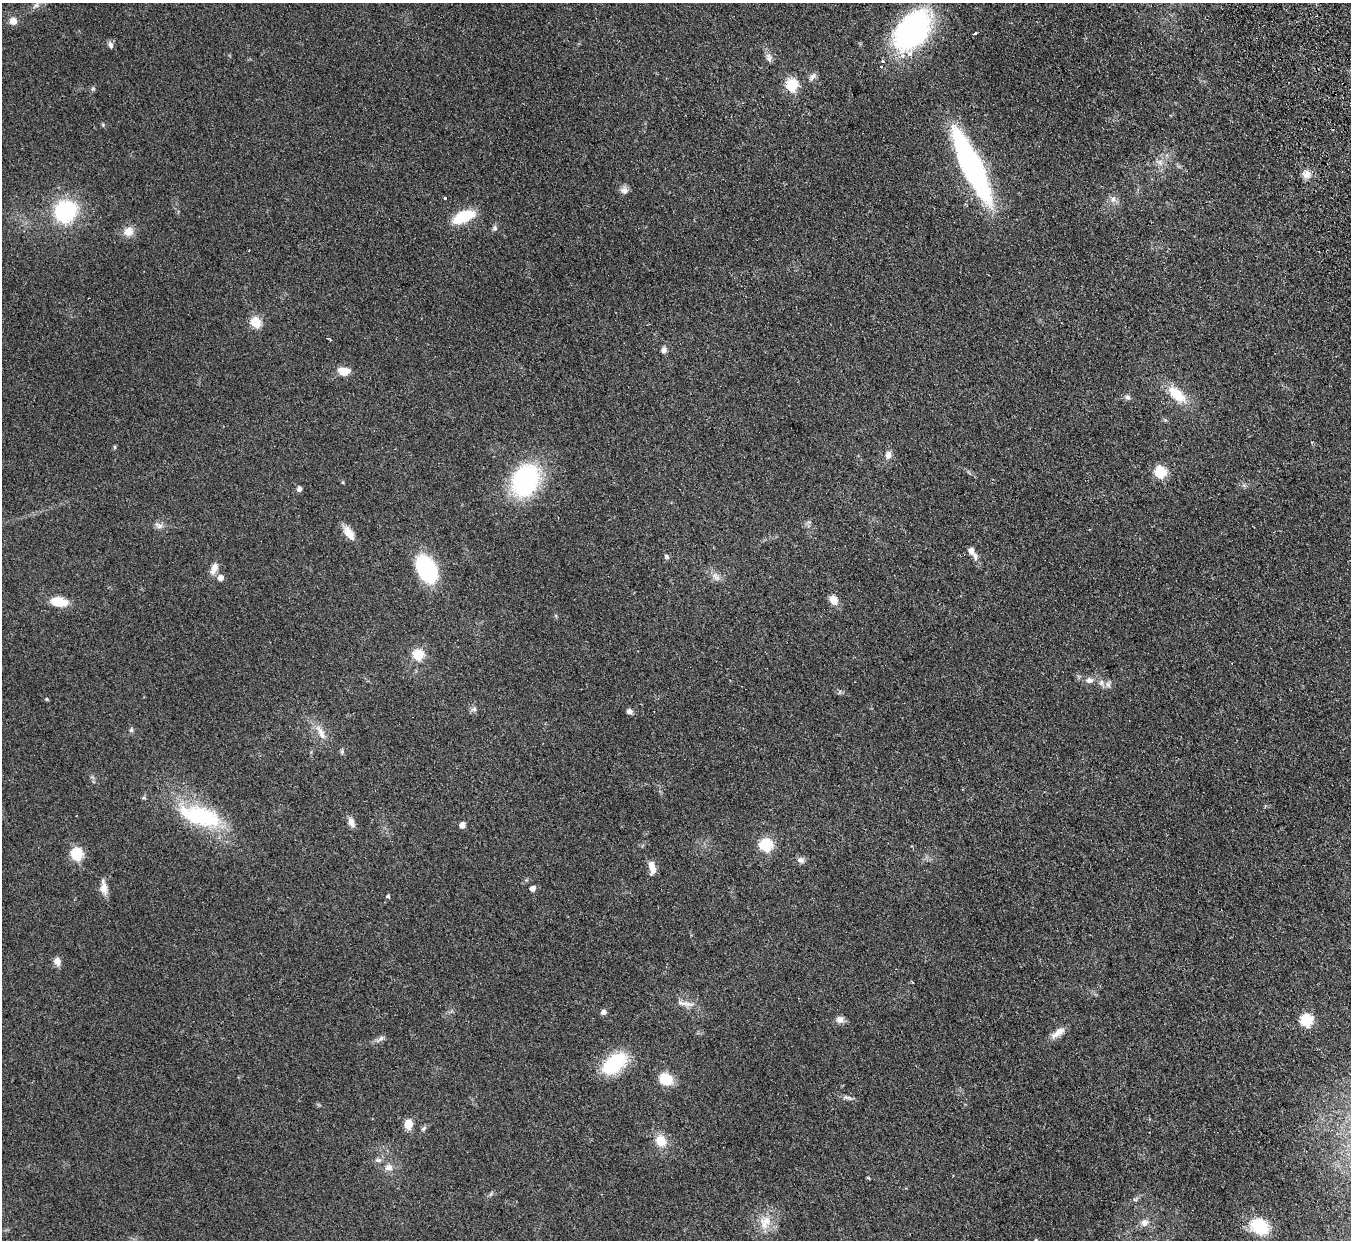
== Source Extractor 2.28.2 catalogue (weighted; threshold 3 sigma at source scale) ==
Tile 10 of 4 x 4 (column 2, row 3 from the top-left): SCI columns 1404-2752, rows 1537-2774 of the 5506 x 5424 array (HDU 1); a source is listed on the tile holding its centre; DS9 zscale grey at full resolution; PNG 1353 x 1242 px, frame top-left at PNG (2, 3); no overlay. Shown black and unused: <1% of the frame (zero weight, under 2 of 3 exposures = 3% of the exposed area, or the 3 px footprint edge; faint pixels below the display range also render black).
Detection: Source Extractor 2.28.2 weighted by HDU 2 'WHT'; one run over the whole footprint, this tile lists its part. Background 0.0678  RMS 0.0077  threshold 0.0345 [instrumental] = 3 sigma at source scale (4.5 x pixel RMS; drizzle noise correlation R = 1.50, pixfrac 1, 0.05/0.05 arcsec/px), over >= 5 px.
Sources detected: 83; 4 inside a brighter listed object's ellipse — not listed separately; the other 79 listed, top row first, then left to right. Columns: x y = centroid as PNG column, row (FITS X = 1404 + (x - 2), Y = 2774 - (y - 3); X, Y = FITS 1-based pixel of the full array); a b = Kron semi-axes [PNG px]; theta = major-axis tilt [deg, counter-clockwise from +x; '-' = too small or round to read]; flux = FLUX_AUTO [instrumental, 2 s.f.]
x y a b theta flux
13 21 7 7 - 6.3
912 30 43 28 49 140
975 33 3 3 - 2.4
111 45 10 6 -73 2.4
769 58 15 6 -74 3.4
881 67 3 3 - 1.1
812 77 13 5 60 2.6
792 85 6 6 - 71
93 89 6 4 -17 1
1159 162 9 6 -26 3
972 166 60 14 -65 250
1306 174 12 9 12 5.1
624 190 10 10 - 3.5
445 198 3 3 - 1.2
1113 199 7 7 - 2.7
65 211 25 22 49 59
463 217 23 11 24 27
495 228 6 6 - 1.8
128 231 13 12 - 7.1
256 322 6 5 - 40
664 350 7 6 - 3.2
344 371 15 9 -1 8.8
1177 394 23 11 -42 21
1128 397 8 6 -32 2
1165 420 5 5 - 0.94
114 447 6 3 -90 0.81
888 455 11 8 81 3.9
1160 472 6 6 - 66
525 480 26 20 70 120
343 482 4 4 - 0.83
299 489 5 4 - 3
159 525 12 7 -27 3.3
349 533 17 8 -54 9.2
971 551 9 7 -78 3.9
666 557 7 6 - 1.6
214 569 16 7 68 5.8
427 570 22 14 -63 81
716 577 13 7 -44 4.3
220 578 5 5 - 5.8
833 600 11 8 -62 7.6
59 602 17 9 -10 16
418 655 6 5 - 55
1089 680 11 7 -2 4.2
1108 684 9 6 -63 2.5
47 699 5 4 - 0.76
474 709 8 5 -14 1.8
629 711 7 6 - 2.6
131 730 6 5 - 1.4
321 733 23 8 -62 7.4
200 816 56 23 -16 62
351 823 11 7 -70 4.5
462 825 5 4 - 6.2
766 845 6 6 - 75
76 854 6 6 - 67
801 860 10 7 -14 2.7
652 868 16 7 -79 6.8
104 887 18 8 -85 6.4
533 888 5 5 - 4
388 896 5 4 - 1.2
57 961 9 7 -74 4.9
685 1003 27 6 -10 5.7
603 1012 5 5 - 3.6
840 1019 10 9 - 4
1306 1020 6 6 - 68
1058 1033 21 8 35 6.5
381 1038 11 5 34 2.5
614 1063 24 14 42 49
666 1079 14 12 -34 17
847 1097 13 5 -12 2.6
408 1124 6 5 - 25
424 1128 9 4 46 1.6
661 1141 15 13 -58 11
378 1160 9 6 -1 2.2
389 1167 10 9 - 4.7
868 1178 5 3 - 0.72
1135 1200 6 4 -1 1.3
765 1222 21 15 60 13
1144 1223 9 9 - 4.3
1259 1226 20 16 -26 25